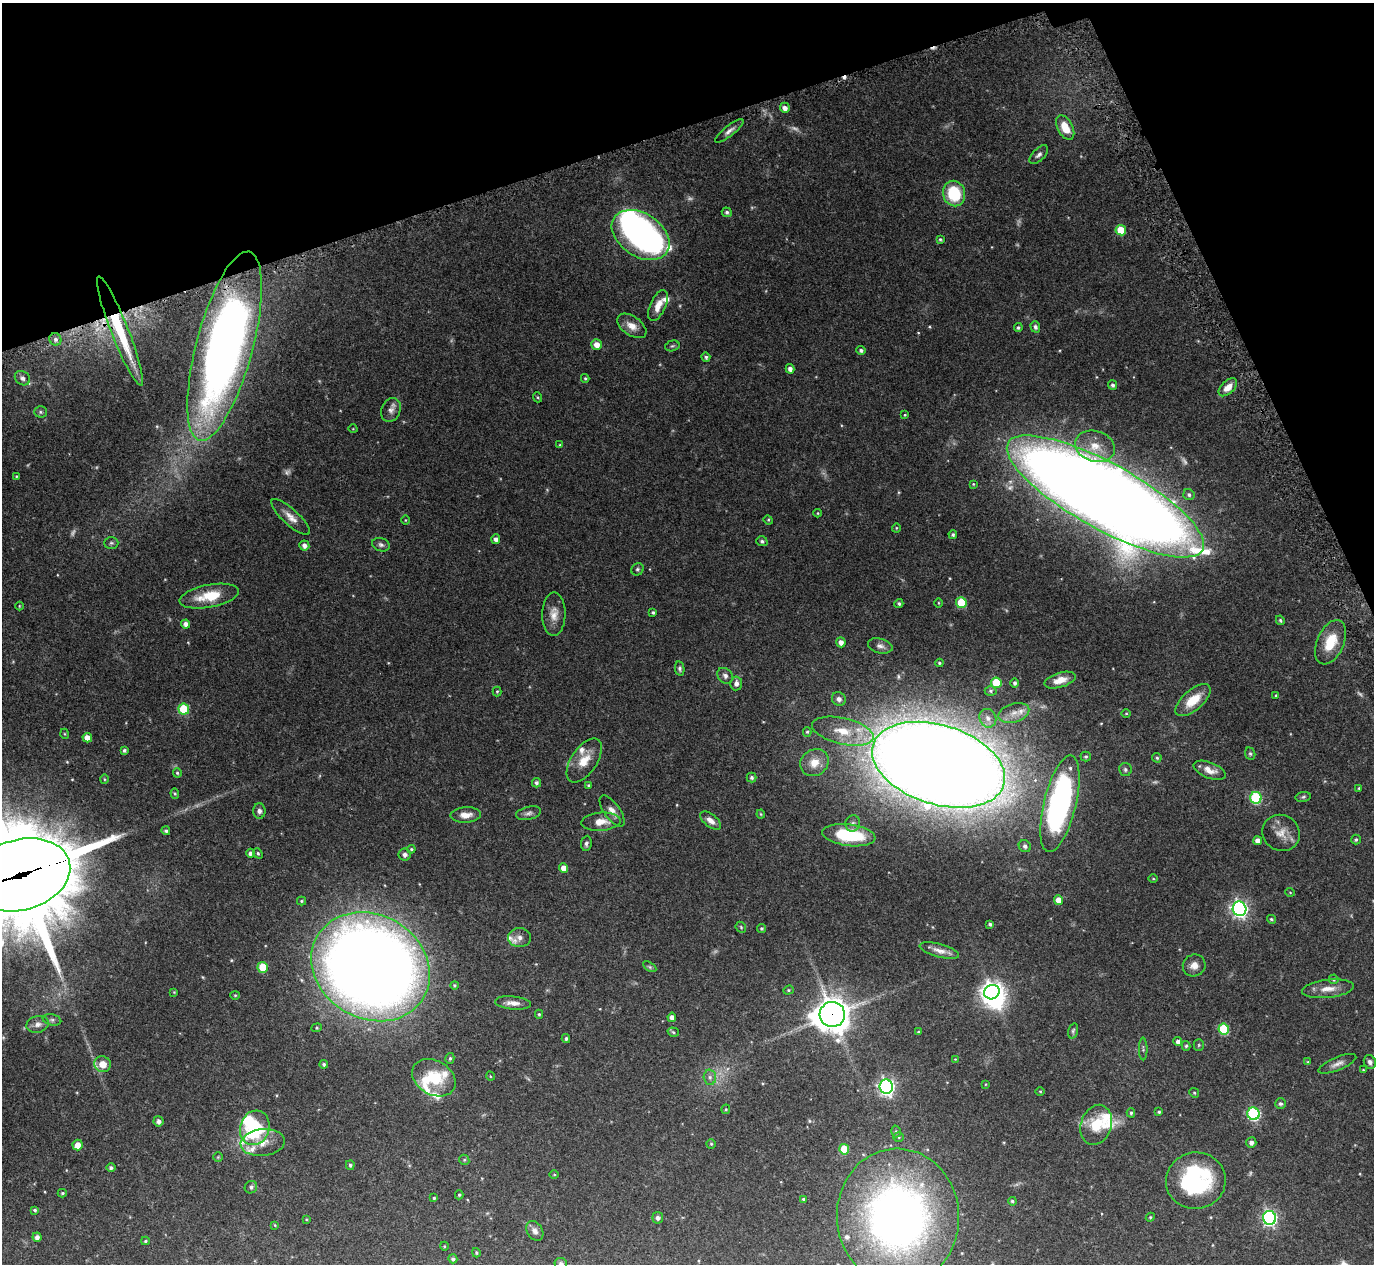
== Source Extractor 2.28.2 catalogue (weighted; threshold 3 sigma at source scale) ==
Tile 3 of 4 x 4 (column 3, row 1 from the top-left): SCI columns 2797-4168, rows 3971-5232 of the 5575 x 5551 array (HDU 1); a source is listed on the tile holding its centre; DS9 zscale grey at full resolution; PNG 1376 x 1266 px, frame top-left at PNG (2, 3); each listed source drawn as its Kron ellipse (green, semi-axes under 4 px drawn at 4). Shown black and unused: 16% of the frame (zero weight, under 3 of 5 exposures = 4% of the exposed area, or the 3 px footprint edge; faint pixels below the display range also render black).
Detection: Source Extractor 2.28.2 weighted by HDU 2 'WHT'; one run over the whole footprint, this tile lists its part. Background 0.0876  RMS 0.0034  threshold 0.0154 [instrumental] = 3 sigma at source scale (4.5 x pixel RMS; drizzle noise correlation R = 1.50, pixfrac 1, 0.05/0.05 arcsec/px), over >= 5 px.
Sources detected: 246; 12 too faint to see at this stretch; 4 inside a brighter object's white glare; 3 cosmic-ray / hot-pixel residue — neither listed nor drawn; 13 inside a brighter listed object's ellipse — not listed separately; the other 214 listed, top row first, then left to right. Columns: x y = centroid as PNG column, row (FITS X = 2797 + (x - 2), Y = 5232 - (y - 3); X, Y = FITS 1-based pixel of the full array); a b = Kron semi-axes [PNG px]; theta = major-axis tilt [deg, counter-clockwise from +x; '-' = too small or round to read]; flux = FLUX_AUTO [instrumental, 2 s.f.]
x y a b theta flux
785 108 5 5 - 1.6
1065 127 13 7 -62 6.4
729 131 17 5 39 1.6
1039 155 12 6 46 1.2
954 194 13 11 -77 14
727 212 5 5 - 0.76
1121 230 5 5 - 8.1
641 235 31 21 -34 110
940 239 3 3 - 0.43
658 305 16 7 66 3.6
632 326 16 9 -35 3.2
1035 327 6 4 -74 0.81
1018 328 4 4 - 0.55
120 331 58 8 -68 19
55 339 6 5 - 0.91
597 344 5 5 - 2.4
225 346 97 28 75 260
672 346 7 5 15 0.56
861 350 4 4 - 0.79
706 357 5 4 - 0.64
790 369 5 4 - 1.5
22 378 8 6 -37 1.1
585 378 4 3 - 0.43
1113 385 5 4 - 0.79
1228 387 11 6 43 3.2
537 397 5 3 - 0.35
391 410 12 9 68 1.9
41 412 6 5 - 0.66
905 415 4 3 - 0.34
353 429 4 3 - 0.24
560 445 4 4 - 0.4
1095 446 20 15 -18 6.4
16 476 3 3 - 0.31
973 484 4 4 - 0.33
1189 495 6 5 - 0.86
1105 496 111 33 -29 1300
818 513 4 3 - 0.27
291 517 25 8 -42 3.2
405 520 4 3 - 0.26
768 520 5 4 - 0.36
896 528 4 4 - 0.34
953 535 4 4 - 0.64
496 539 5 4 - 1.4
762 541 5 5 - 0.75
111 543 7 5 0 0.66
304 545 5 5 - 1.4
381 545 9 6 -19 0.98
638 569 6 6 - 0.61
209 596 30 11 11 9.5
939 603 5 3 - 0.3
961 603 5 5 - 11
899 604 4 4 - 0.64
19 606 4 3 - 0.27
653 612 3 3 - 0.49
554 614 21 11 89 3.8
1280 620 5 4 - 0.53
186 624 4 4 - 1.6
841 642 5 4 - 1.8
1330 642 23 13 66 9.3
880 646 12 7 -14 1.5
939 663 4 3 - 0.48
680 668 7 4 -80 0.76
725 676 9 7 -45 1.3
1060 680 16 7 16 3.9
736 683 7 5 85 1.5
996 683 5 5 - 13
1015 683 4 4 - 0.76
497 691 5 4 - 0.42
991 691 6 5 - 0.57
1276 695 4 3 - 0.41
839 699 7 6 - 1.4
1193 700 21 10 41 7.1
184 709 5 5 - 15
1014 713 16 9 17 3
1126 714 4 3 - 0.3
988 718 9 8 - 1.6
843 731 31 13 -13 10
807 732 5 4 - 0.43
65 734 5 3 - 0.26
87 738 5 4 - 2.6
124 750 4 3 - 0.64
1250 754 6 5 - 0.58
1086 756 5 5 - 0.52
1157 758 5 4 - 0.52
584 760 25 13 56 6.1
814 763 15 12 33 5
939 765 68 39 -17 1400
1125 769 6 6 - 0.71
1209 770 17 8 -21 3.1
177 773 5 4 - 0.46
752 777 5 5 - 0.79
104 779 5 3 - 0.34
536 783 4 4 - 0.77
588 785 4 4 - 0.45
1359 788 4 4 - 0.36
175 794 5 4 - 0.41
1303 797 8 5 11 0.59
1256 798 6 6 - 30
1060 804 50 16 76 92
259 811 8 6 -89 1.1
612 811 18 8 -54 2.4
528 813 13 6 13 1.2
761 814 4 4 - 0.32
466 815 15 8 3 2.9
711 821 12 6 -37 2.2
601 822 19 9 4 4
853 823 8 7 - 1.1
166 831 4 4 - 0.63
1281 833 19 17 -35 4.4
849 835 26 10 -7 19
1356 840 5 5 - 0.62
1257 841 4 4 - 1.8
586 843 7 5 83 0.85
1025 846 6 5 - 1.1
411 849 4 4 - 0.49
250 853 4 4 - 1
258 853 6 4 -51 0.49
405 855 6 6 - 1.1
564 868 5 4 - 2.7
21 875 50 35 16 6900
1153 879 5 3 - 0.3
1290 892 5 3 - 0.23
1058 900 5 4 - 2.9
301 901 4 4 - 0.41
1239 909 7 6 - 110
1271 919 4 3 - 0.47
990 924 3 3 - 0.63
741 927 6 4 -47 0.44
761 929 4 4 - 0.56
519 938 11 9 0 2
939 951 20 6 -15 2.5
1194 965 11 11 - 2.6
263 967 5 5 - 11
371 967 61 52 -30 660
650 967 7 4 -32 0.52
1334 979 5 5 - 0.6
454 985 4 4 - 0.49
1328 989 26 9 6 4.1
788 990 5 4 - 0.44
174 992 3 3 - 0.25
992 992 8 7 - 180
235 995 4 4 - 0.36
513 1003 18 6 -5 2.5
539 1014 4 4 - 0.47
832 1014 13 12 - 590
672 1017 4 4 - 1.6
52 1020 9 5 -13 0.85
38 1024 11 8 14 1.9
317 1028 5 4 - 0.42
1224 1029 5 5 - 18
1073 1031 8 4 74 0.6
673 1032 6 4 -18 0.53
918 1032 4 3 - 0.37
566 1039 4 3 - 0.64
1178 1041 4 4 - 1.1
1199 1045 5 5 - 0.43
1186 1046 5 4 - 0.55
1143 1049 11 4 -90 0.68
450 1058 5 4 - 0.55
955 1059 4 4 - 0.26
1308 1062 4 4 - 0.41
1370 1062 7 6 - 1.1
103 1064 8 8 - 4.1
324 1064 4 4 - 0.58
1337 1064 20 6 23 2
1363 1070 3 3 - 0.27
490 1076 5 3 - 0.27
710 1077 7 6 - 1.1
434 1078 23 17 -30 12
985 1084 3 2 - 0.24
886 1087 7 6 - 120
1040 1091 5 3 - 0.27
1194 1093 5 4 - 0.44
1281 1104 5 5 - 0.65
726 1109 5 4 - 0.38
1159 1112 4 3 - 0.45
1131 1113 4 4 - 0.51
1253 1114 6 6 - 43
158 1121 5 5 - 1.1
1096 1125 20 15 71 9.1
255 1128 17 14 72 29
896 1131 6 4 -74 0.6
899 1137 5 4 - 0.46
263 1143 22 13 6 5.1
1251 1143 5 5 - 1.2
711 1144 4 4 - 0.47
77 1145 5 5 - 2.8
844 1149 5 5 - 8.1
218 1157 5 5 - 0.39
464 1160 5 4 - 0.45
350 1165 5 4 - 0.62
111 1168 4 4 - 0.8
554 1175 5 3 - 0.33
1196 1181 30 28 8 42
251 1187 6 6 - 0.93
62 1193 4 4 - 0.43
459 1195 4 4 - 0.43
434 1198 3 3 - 0.49
804 1199 4 4 - 0.61
1012 1201 4 4 - 0.56
35 1210 4 4 - 0.49
898 1217 68 61 -87 180
1150 1217 4 4 - 0.4
658 1218 5 5 - 1.2
1270 1218 7 6 - 79
306 1219 4 3 - 0.29
275 1225 4 4 - 0.29
535 1231 10 7 -59 1.7
37 1237 5 4 - 1.3
145 1241 4 3 - 0.44
444 1246 4 3 - 0.26
476 1253 5 4 - 0.48
453 1259 4 4 - 0.76
561 1264 6 6 - 1.2
Overlapping masked pixels (flux is a lower limit): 5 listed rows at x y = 120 331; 225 346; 1105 496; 21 875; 832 1014
Isophote crosses this tile's border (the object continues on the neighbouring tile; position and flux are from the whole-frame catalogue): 2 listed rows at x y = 21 875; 561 1264